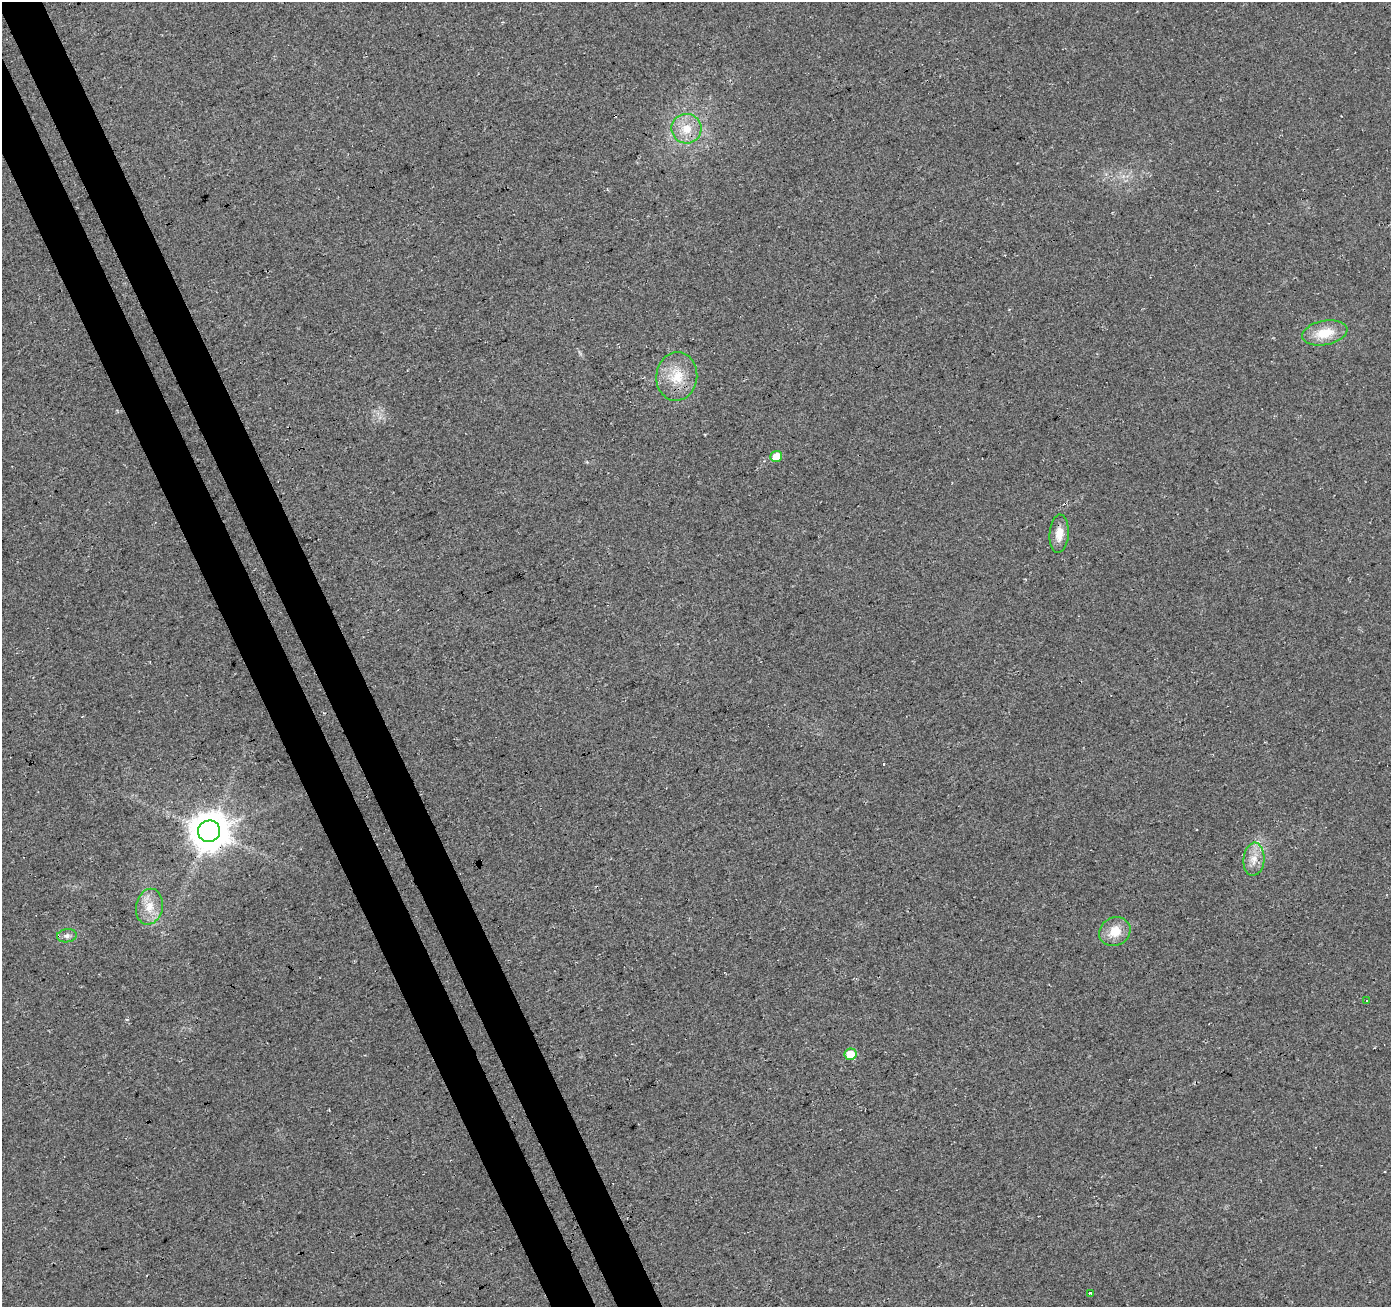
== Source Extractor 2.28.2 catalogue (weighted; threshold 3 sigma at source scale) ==
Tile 11 of 4 x 4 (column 3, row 3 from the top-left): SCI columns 2839-4227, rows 1468-2772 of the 5669 x 5493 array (HDU 1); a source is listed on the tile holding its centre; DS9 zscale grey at full resolution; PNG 1393 x 1309 px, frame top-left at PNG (2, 2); each listed source drawn as its Kron ellipse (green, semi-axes under 4 px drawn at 4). Shown black and unused: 6% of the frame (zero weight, under 3 of 4 exposures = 5% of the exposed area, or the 3 px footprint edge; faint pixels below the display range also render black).
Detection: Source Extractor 2.28.2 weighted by HDU 2 'WHT'; one run over the whole footprint, this tile lists its part. Background 0.0459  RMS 0.0082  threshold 0.037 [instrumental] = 3 sigma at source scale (4.5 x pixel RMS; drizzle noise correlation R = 1.50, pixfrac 1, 0.0396/0.0396 arcsec/px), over >= 5 px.
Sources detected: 16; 3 cosmic-ray / hot-pixel residue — neither listed nor drawn; the other 13 listed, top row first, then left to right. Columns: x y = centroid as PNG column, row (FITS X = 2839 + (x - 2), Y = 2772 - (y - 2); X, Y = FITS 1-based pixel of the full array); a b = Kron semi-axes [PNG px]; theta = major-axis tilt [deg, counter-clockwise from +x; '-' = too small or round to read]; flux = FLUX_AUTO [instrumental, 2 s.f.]
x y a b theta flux
686 129 15 15 - 15
1325 333 23 12 10 19
677 376 24 20 83 22
776 456 6 5 - 13
1059 534 19 9 86 9.6
209 831 11 11 - 2000
1254 859 16 10 85 9.5
149 907 18 13 78 13
1115 932 16 14 29 14
67 936 10 6 8 3.2
1366 1001 3 2 - 0.6
850 1054 6 6 - 14
1091 1293 3 3 - 16
Overlapping masked pixels (flux is a lower limit): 1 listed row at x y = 209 831